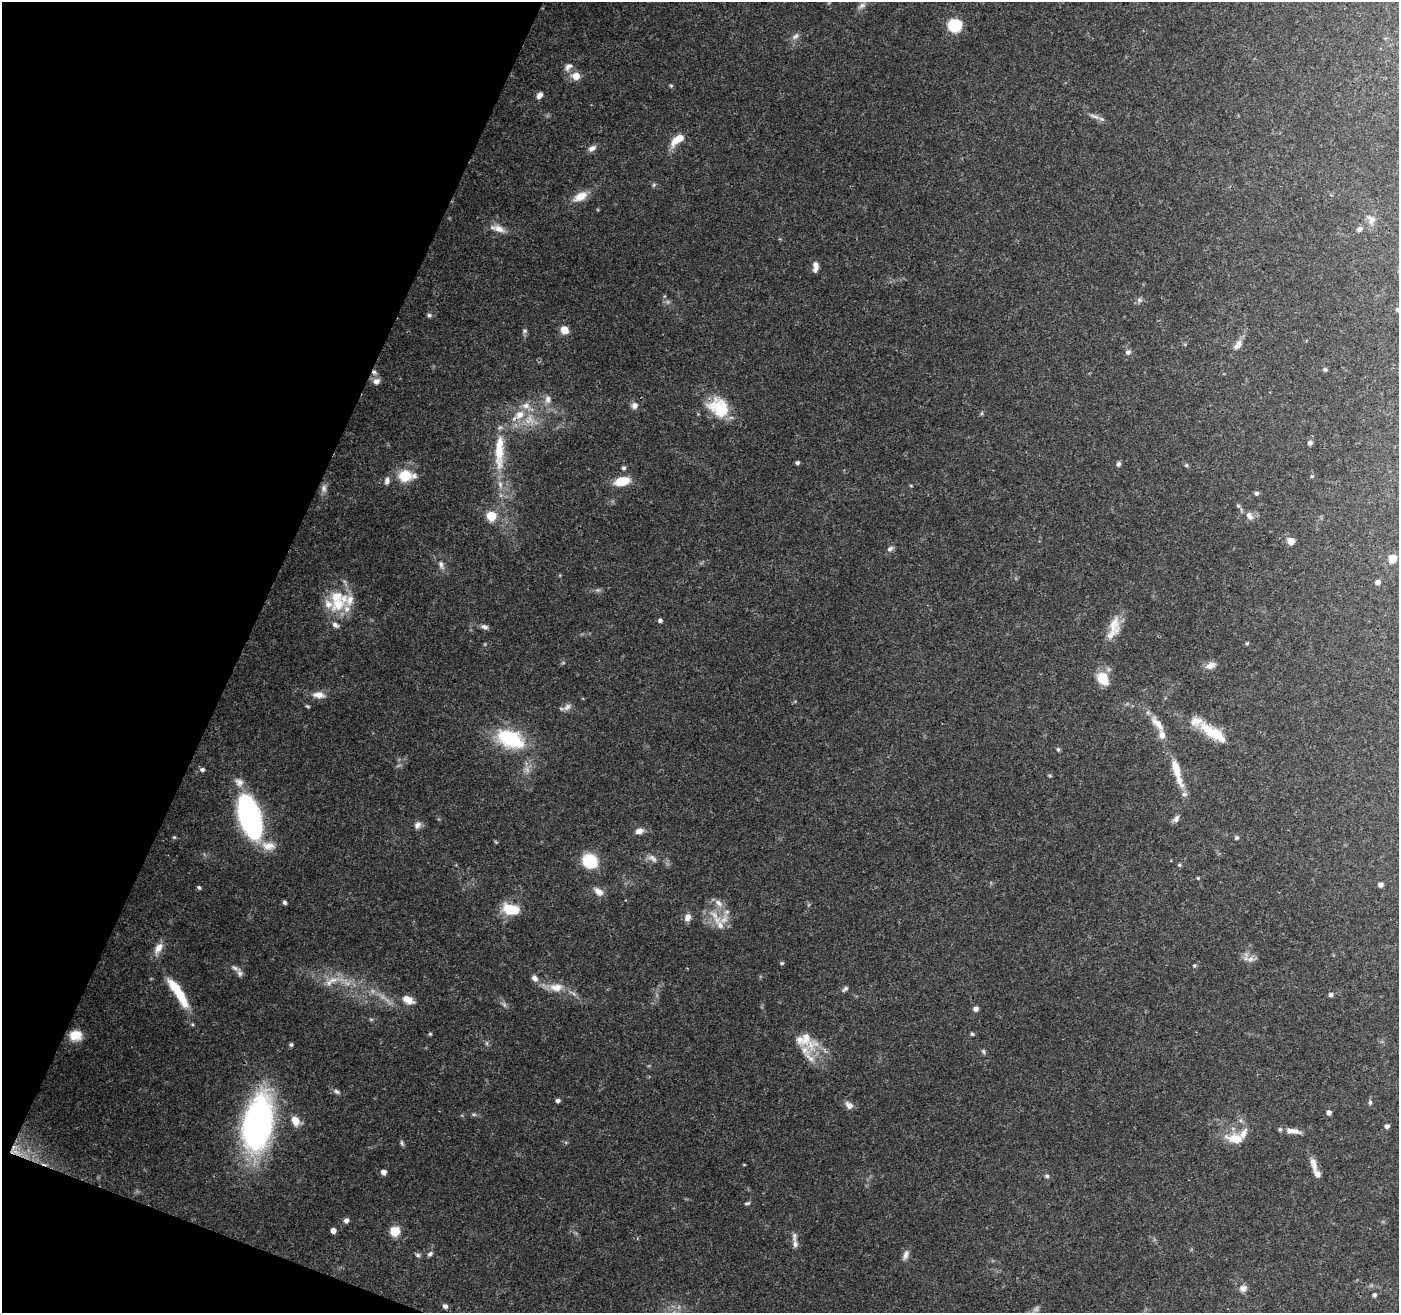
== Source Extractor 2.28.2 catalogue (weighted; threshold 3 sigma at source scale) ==
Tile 9 of 4 x 4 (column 1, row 3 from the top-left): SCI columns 9-1405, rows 1584-2894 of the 5598 x 5723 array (HDU 1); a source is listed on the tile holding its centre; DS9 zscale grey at full resolution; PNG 1401 x 1315 px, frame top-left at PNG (2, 2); no overlay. Shown black and unused: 19% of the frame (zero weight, under 3 of 4 exposures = <1% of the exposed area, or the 3 px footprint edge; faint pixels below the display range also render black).
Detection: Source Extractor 2.28.2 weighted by HDU 2 'WHT'; one run over the whole footprint, this tile lists its part. Background 0.0825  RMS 0.0033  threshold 0.0149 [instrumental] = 3 sigma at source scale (4.5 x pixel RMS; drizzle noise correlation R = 1.50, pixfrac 1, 0.0396/0.0396 arcsec/px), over >= 5 px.
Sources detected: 160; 5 too faint to see at this stretch — not listed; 21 inside a brighter listed object's ellipse — not listed separately; the other 134 listed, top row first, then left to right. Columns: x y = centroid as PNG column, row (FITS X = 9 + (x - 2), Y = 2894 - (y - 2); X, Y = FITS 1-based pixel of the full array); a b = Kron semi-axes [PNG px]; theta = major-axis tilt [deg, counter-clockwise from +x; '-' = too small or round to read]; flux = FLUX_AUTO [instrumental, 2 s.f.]
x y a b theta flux
862 5 12 6 30 1.3
955 25 8 8 - 22
795 37 11 6 32 1.3
568 67 13 8 40 1.8
576 76 8 7 - 3.9
671 86 5 5 - 0.41
539 95 8 6 55 1.7
1094 116 17 5 -24 1.6
678 139 17 8 37 5.4
592 148 10 6 31 1.6
654 185 6 5 - 0.53
580 196 17 10 30 4.5
1371 219 14 9 -51 2.2
498 229 21 8 -18 3.1
1360 229 8 6 33 1.1
815 267 11 6 87 1.9
1139 300 7 6 - 0.92
1398 309 5 4 - 0.76
429 315 6 5 - 0.69
564 330 7 6 - 4.1
525 331 7 6 - 0.69
1237 345 15 8 58 2.2
1128 352 6 6 - 1.1
1325 369 5 4 - 0.7
374 372 8 5 -59 1.1
376 381 9 7 41 1.9
548 399 11 8 83 1.9
634 405 9 8 - 1.6
719 407 29 22 -35 12
520 415 14 11 47 4.9
1310 443 7 6 - 0.79
499 451 48 11 88 12
797 463 4 4 - 0.75
1118 464 7 5 62 0.71
1186 465 5 5 - 0.46
623 468 5 5 - 0.68
405 476 19 16 1 7.6
1312 476 5 4 - 0.37
387 481 10 6 81 1.2
622 481 16 9 13 7.4
911 486 5 3 - 0.29
324 488 11 7 -77 1.5
1256 493 6 6 - 0.68
1249 515 11 7 -59 1.9
491 516 6 6 - 13
1291 541 6 5 - 4.4
890 549 9 6 26 1
1392 558 5 5 - 8
441 565 14 7 -67 1.7
1377 582 5 5 - 1.4
338 604 21 17 39 9.7
660 620 5 5 - 0.75
1114 624 24 16 88 6
335 625 10 6 -35 1.2
484 627 9 6 -23 1.2
1247 643 6 3 18 0.38
1211 666 12 8 24 2.4
1103 679 15 10 -55 7
318 695 17 9 -6 2.9
567 707 12 8 47 1.6
1157 724 27 9 -51 4.3
1213 732 43 13 -34 11
510 739 33 19 -23 23
1058 749 6 4 -63 0.55
1176 769 27 8 -72 6.4
202 770 6 5 - 0.85
239 782 13 11 -25 2.6
249 817 35 15 -73 87
1176 819 10 6 64 1.2
417 825 10 8 50 1.6
639 831 11 7 11 1.9
174 837 5 5 - 0.39
1237 838 6 4 19 0.47
496 842 5 4 - 0.34
268 846 21 12 -6 4.5
652 858 15 7 -32 1.7
590 861 10 10 - 22
1179 865 5 4 - 0.45
1198 878 4 3 - 0.33
1380 885 4 4 - 1.5
199 887 6 4 -48 0.55
598 891 14 8 -40 2.2
285 902 5 4 - 0.76
718 903 13 7 -41 2.2
511 909 17 10 -11 11
715 915 17 8 -44 3.5
688 917 10 8 58 1.9
724 919 16 9 36 3.8
158 948 17 8 59 3
1250 959 11 8 17 1.8
782 963 5 4 - 0.47
1194 966 5 4 - 0.41
240 973 13 6 -72 1.2
534 978 9 7 -46 1.4
333 980 16 8 9 4.1
556 987 19 11 -1 4.5
845 989 8 5 38 0.79
180 994 37 11 -62 11
1331 995 5 5 - 0.82
408 1000 14 8 -27 3.3
976 1009 6 5 - 1.3
430 1034 4 4 - 0.37
972 1034 4 4 - 0.53
75 1035 14 12 1 4.6
806 1038 41 20 -40 8.6
291 1045 5 5 - 0.6
983 1051 7 5 -71 0.58
337 1091 8 6 -32 0.86
557 1100 5 4 - 0.91
1370 1102 6 5 - 0.58
849 1105 10 8 -36 2
1329 1113 5 5 - 1.2
474 1114 6 4 18 0.52
295 1121 10 8 -59 4
257 1124 39 20 80 140
1387 1126 5 5 - 1.1
1293 1131 22 6 -9 2.7
1235 1138 25 12 -8 5.9
402 1143 9 4 -72 0.65
16 1152 21 8 -22 4.7
1313 1164 21 7 -73 2.8
383 1172 5 5 - 1.6
1047 1176 6 5 - 0.55
747 1203 8 4 12 0.56
346 1220 5 5 - 1.4
333 1231 4 4 - 2
395 1231 7 7 - 8.4
794 1237 14 6 87 1.3
430 1254 7 5 30 0.76
418 1255 7 5 -16 0.73
906 1255 14 7 72 1.7
1243 1288 10 9 - 1.8
1374 1295 5 4 - 0.88
445 1306 6 6 - 0.92
Overlapping masked pixels (flux is a lower limit): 4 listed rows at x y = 374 372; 719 407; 1213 732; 16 1152
Isophote crosses this tile's border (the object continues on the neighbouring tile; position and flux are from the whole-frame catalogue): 1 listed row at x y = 1398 309